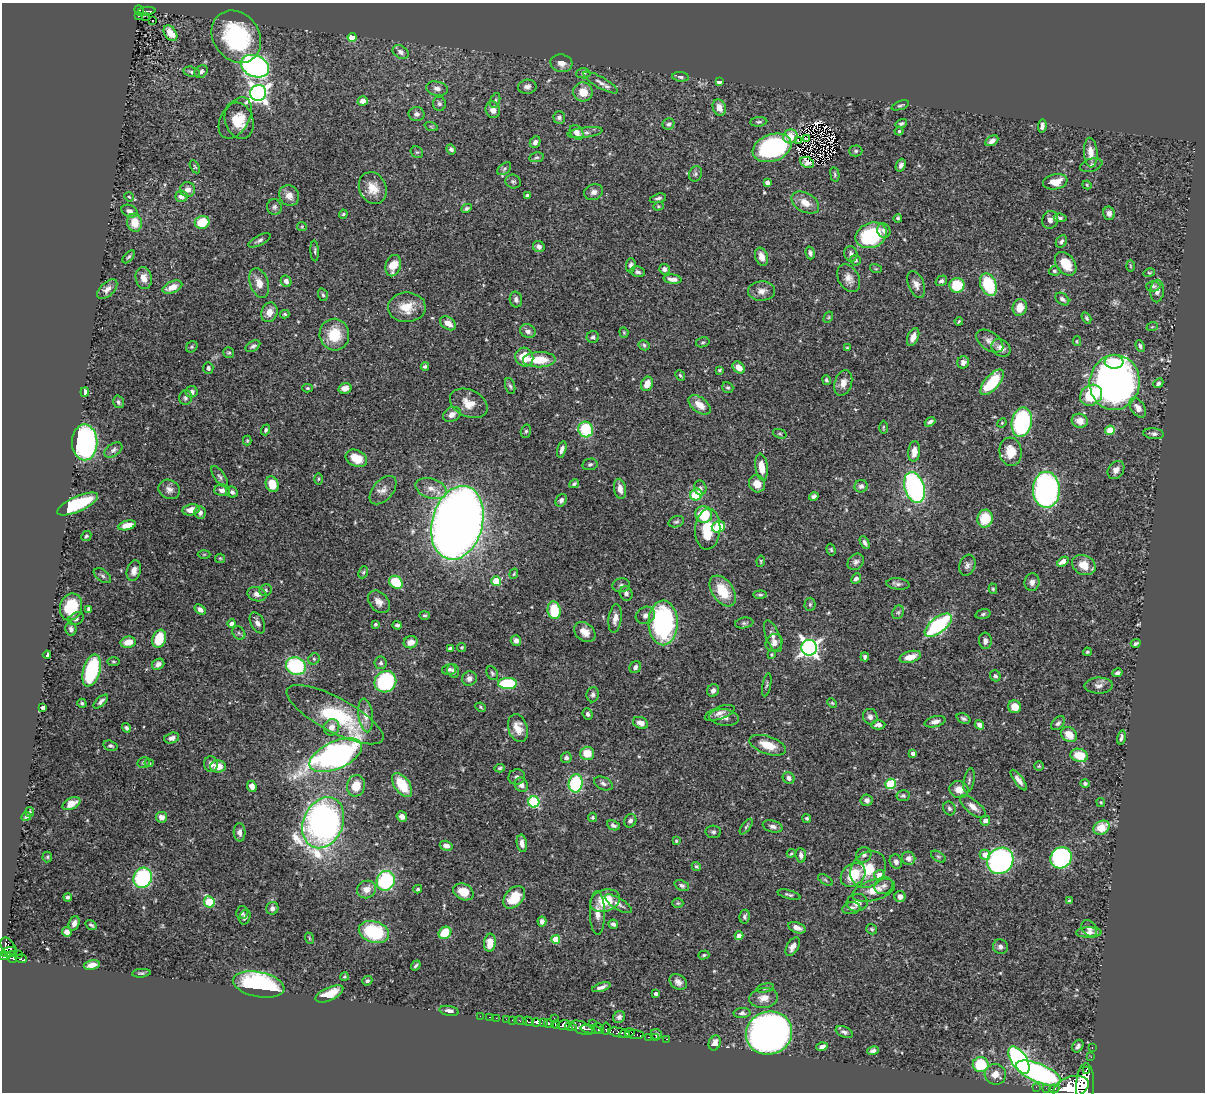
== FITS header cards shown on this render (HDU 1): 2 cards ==
NAXIS1  =                 1203
NAXIS2  =                 1090

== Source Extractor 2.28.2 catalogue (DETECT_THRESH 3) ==
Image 1203 x 1090 px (HDU 1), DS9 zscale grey, 1 PNG px = 1 image px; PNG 1207 x 1094 px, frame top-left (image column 1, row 1090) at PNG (2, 3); each listed source drawn as its Kron ellipse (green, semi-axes under 4 px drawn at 4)
Background 0.628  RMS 0.018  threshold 0.0535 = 3 sigma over >= 5 px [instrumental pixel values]
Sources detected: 537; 4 with non-positive FLUX_AUTO (blend fragments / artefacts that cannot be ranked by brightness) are neither listed nor drawn; of the other 533, the 500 brightest by FLUX_AUTO listed and drawn (33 fainter detections omitted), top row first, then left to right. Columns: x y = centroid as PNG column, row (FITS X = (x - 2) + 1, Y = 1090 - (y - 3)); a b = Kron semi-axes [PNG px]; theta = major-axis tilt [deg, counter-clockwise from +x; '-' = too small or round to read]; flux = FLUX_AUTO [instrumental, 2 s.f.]
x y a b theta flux
139 11 6 4 -68 79
147 11 9 3 5 140
138 16 3 2 - 14
145 16 3 2 - 8.7
152 21 3 2 - 1.9
170 33 9 5 -54 15
236 37 28 23 -53 130
352 37 4 4 - 32
401 52 9 6 -33 4.4
561 63 11 9 -13 7.5
255 66 15 10 -24 500
201 71 7 5 43 3.9
192 72 8 5 -13 3.5
583 73 7 5 3 2.3
680 77 8 4 -6 3.1
600 82 19 5 -30 7.2
719 82 4 4 - 3.7
527 87 9 7 9 5.1
437 89 11 7 -12 5.8
583 92 10 9 - 18
258 93 8 8 - 630
495 100 8 4 73 2.2
363 101 5 4 - 8.9
439 104 7 6 - 3.9
900 105 9 4 19 2.1
719 108 8 6 -72 10
493 110 8 7 - 8.9
417 114 8 7 - 4.5
559 117 6 6 - 3.1
235 118 22 13 59 18
239 121 18 14 -71 24
759 122 8 4 5 2.5
901 123 6 4 18 2.6
668 124 6 5 - 3.4
431 126 7 4 -19 1.8
1042 126 6 4 82 4.5
899 131 4 4 - 1.7
577 132 8 6 -50 8.2
585 132 17 5 7 5.2
790 136 7 7 - 5.2
806 139 3 2 - 1.4
798 141 4 3 - 3.8
992 141 7 4 30 5.6
535 142 6 5 - 5.1
772 148 20 13 19 190
451 149 5 4 - 3.4
856 151 6 5 - 2.4
417 152 6 5 - 2.2
1091 153 15 7 -87 12
536 157 7 4 9 2.2
807 162 7 5 -25 2.9
901 165 6 4 67 5.1
1091 165 11 6 17 4.5
195 167 7 4 -61 1.7
504 169 8 5 41 2.9
695 174 8 6 67 2.8
835 174 7 4 -81 2
513 181 8 7 - 2.7
767 182 4 4 - 5.4
1055 182 12 7 11 19
1087 185 4 4 - 1.4
373 188 16 13 -66 18
188 190 7 7 - 7.5
594 192 9 7 21 5.4
289 195 11 9 -55 9.3
527 195 4 3 - 2.5
181 196 6 6 - 9
129 197 5 4 - 1.4
658 198 8 4 15 3.1
805 203 15 9 -30 15
658 206 5 4 - 1.5
274 207 8 7 - 3.3
467 208 5 4 - 2.7
129 211 8 6 -22 4.6
1109 213 7 6 - 5.3
343 214 5 3 - 1.7
898 218 4 4 - 1.8
1060 218 6 4 -8 2.6
1050 220 9 8 - 6.6
202 222 7 6 - 34
135 223 9 7 -80 20
302 227 5 4 - 1.3
884 231 7 6 - 4.3
871 235 16 12 23 95
259 240 12 5 27 3.7
1061 242 7 5 55 3.2
539 247 6 5 - 5.5
315 251 10 3 -86 2.2
810 253 6 4 -75 3.4
851 254 8 6 -76 4.2
129 257 8 4 47 2.1
762 257 9 6 -70 12
855 260 5 5 - 1.9
1066 264 13 9 -52 27
631 265 7 5 84 3.6
393 266 11 7 73 20
1130 266 6 4 -88 1.4
664 269 5 5 - 4.6
876 269 6 4 -18 1.3
1054 271 6 4 -3 2
638 272 7 5 -13 3.5
1149 273 6 4 14 1.5
144 278 11 8 -78 10
849 278 15 10 -59 9.9
673 279 9 4 -6 6.5
286 281 6 5 - 5.2
941 281 6 5 - 3.3
259 283 15 9 -71 12
916 284 14 8 -68 7.5
957 285 7 7 - 44
988 285 12 8 -65 72
1153 286 7 5 1 2.4
172 287 10 5 23 13
107 289 12 6 44 6.5
762 291 13 9 1 8.7
1157 291 11 7 87 7
323 295 6 4 -72 2.3
516 299 8 6 -77 3.9
1062 299 8 5 -36 4.5
407 307 19 15 2 24
1020 307 8 7 - 16
269 312 10 8 69 9.8
285 314 5 3 - 1.7
828 317 6 4 61 1.5
1086 318 6 4 -58 2.2
959 321 4 3 - 1.4
448 323 9 6 -34 11
1152 327 6 3 18 1.3
528 331 8 6 -26 5.2
624 332 5 4 - 1.3
334 335 16 15 - 34
593 337 6 6 - 2.6
913 337 9 5 67 7.7
990 341 15 9 -35 8.4
1077 341 5 4 - 1.7
703 342 7 5 14 2.1
644 345 5 5 - 2.6
253 346 8 5 32 3.2
1140 346 6 4 -69 2.7
192 347 6 5 - 1.9
847 348 3 3 - 1.7
1001 348 10 8 -35 8.6
229 353 6 5 - 2
524 357 9 9 - 29
539 360 16 7 1 28
963 362 6 6 - 5.3
1114 362 9 7 -2 18
425 366 4 3 - 2.2
208 368 6 5 - 3.2
739 368 7 5 -40 11
719 370 3 3 - 1.7
680 375 6 3 -48 1.7
826 380 5 4 - 1.9
992 382 16 7 49 47
1115 382 28 25 84 610
843 383 13 8 72 9.9
1158 383 5 4 - 3.5
647 384 7 5 68 13
510 386 8 5 -73 2.6
308 388 5 4 - 1.6
345 388 6 5 - 9.8
728 388 6 5 - 2.2
85 392 5 4 - 7.4
192 392 6 5 - 6.9
1091 395 11 10 - 59
185 398 7 6 - 3.5
118 402 6 5 - 2.7
469 403 20 13 -25 18
699 405 13 7 -38 15
1138 408 11 7 -55 8
452 414 9 7 29 7.9
1080 421 8 7 - 12
930 422 6 4 38 3.4
1022 422 15 10 79 170
1002 423 5 4 - 1.4
883 427 7 3 90 1.4
266 430 5 4 - 2.1
586 430 8 7 - 56
1110 430 5 4 - 35
526 431 7 5 73 2.2
780 434 7 4 -18 1.7
1154 434 10 5 -6 4.3
247 440 5 4 - 1.4
85 442 18 12 -90 280
562 449 8 4 73 5.1
113 450 10 6 34 4
914 451 10 6 84 12
1011 452 14 11 -84 21
356 458 11 8 -27 20
590 464 7 5 11 2.4
762 467 13 6 -83 18
1116 470 10 7 52 6.8
220 477 12 5 -55 3.6
318 479 5 3 - 1.5
272 484 8 6 -70 22
574 484 5 3 - 2.6
757 484 9 8 - 16
861 486 6 6 - 4.3
700 488 7 6 - 3.9
914 488 16 9 -72 250
169 489 11 9 -26 6.9
431 489 16 10 -18 13
620 489 10 6 -80 8.9
222 490 8 5 -3 5.8
383 490 17 10 48 9.5
1046 490 18 13 -89 330
232 492 6 5 - 3.6
696 495 6 6 - 47
814 497 5 4 - 3.5
561 500 7 5 57 4.1
78 504 22 7 24 77
191 510 8 5 12 12
200 513 6 5 - 4.4
704 514 8 8 - 41
985 519 9 7 80 37
676 522 8 5 17 2.6
457 523 37 25 75 1800
127 525 9 4 14 14
718 527 7 5 15 34
708 529 20 12 85 36
86 536 5 4 - 2
865 542 6 4 -61 3.8
831 550 6 4 -73 1.8
204 554 6 4 1 1.6
220 558 5 4 - 1.6
761 561 6 4 82 1.4
856 562 9 7 46 4.1
1063 562 6 4 29 12
967 565 11 7 70 4.9
1084 565 12 9 -26 19
134 571 10 7 74 7.8
363 572 6 4 68 1.8
514 574 5 4 - 1.4
102 576 10 6 -37 3.4
856 578 5 4 - 3.8
496 581 5 4 - 49
396 582 7 6 - 42
1032 582 9 7 83 5.5
898 584 11 5 -6 3.9
621 585 9 7 6 4
993 589 5 4 - 1.8
266 590 6 5 - 2.5
723 591 17 10 -56 34
626 593 7 6 - 4.6
257 594 10 7 -16 6.6
760 595 6 3 5 2
379 602 13 9 -47 8.8
810 604 6 5 - 2.2
71 607 14 11 72 43
89 609 4 4 - 5.1
200 609 6 4 -38 4.7
554 610 9 6 -82 45
898 612 7 5 66 2.6
983 614 7 4 16 2.2
424 615 5 3 - 1.6
645 615 10 8 27 5.7
615 618 14 6 82 8.3
76 619 8 5 27 3.5
257 623 11 6 -64 5.6
663 623 22 14 -90 200
744 623 9 5 9 2.9
232 624 4 4 - 6.1
375 624 3 3 - 1.9
397 625 4 3 - 2.5
938 625 16 7 39 140
71 629 7 5 -78 3.7
585 632 12 9 -37 12
239 633 7 5 -47 3
773 636 17 7 -68 7.4
159 639 9 6 71 38
516 640 5 5 - 4.9
985 641 8 6 -85 5
128 642 8 5 9 15
411 642 7 6 - 8
774 643 9 8 - 6.7
1136 643 5 3 - 2.8
462 647 5 4 - 2.5
809 648 8 7 - 510
450 649 4 4 - 5.9
1087 652 4 3 - 1.6
771 654 4 4 - 1.5
47 655 4 3 - 5.8
865 657 4 4 - 3
910 657 11 5 15 14
314 659 6 5 - 2.3
113 662 6 3 -1 1.4
381 663 6 6 - 3.1
158 664 6 5 - 5.8
296 666 10 8 -26 99
635 667 6 5 - 4.6
449 669 7 5 15 3.2
92 670 16 8 74 100
453 671 7 5 -65 3.8
492 673 7 5 -62 2.3
1118 673 5 3 - 2.7
995 676 5 5 - 3
469 678 7 7 - 6
385 682 11 10 - 140
508 683 9 5 2 74
767 685 11 3 78 1.9
1099 686 14 8 1 6.4
713 690 6 5 - 4.8
593 695 8 6 84 3.4
101 701 9 4 45 4.1
82 703 5 4 - 2
832 703 5 4 - 1.4
43 707 4 3 - 4.7
481 707 5 4 - 1.5
1015 707 6 6 - 17
720 713 15 6 20 6.4
587 714 6 4 -66 3.3
335 715 54 17 -28 94
366 715 17 7 -83 9.8
724 717 15 8 -7 8.1
870 717 8 7 - 4.5
963 719 7 5 -23 2.9
935 722 10 5 14 6
640 723 8 5 -22 8.1
1058 723 8 5 45 3.6
878 725 7 4 1 4.5
979 725 5 4 - 5.7
332 727 8 7 - 8.8
126 728 5 4 - 2.8
518 728 14 9 -72 14
1069 735 8 7 - 18
1121 737 7 3 77 2.9
172 738 8 5 15 5.1
768 745 19 9 -19 20
110 746 7 5 -16 2.9
587 753 7 7 - 22
913 753 4 4 - 4.4
336 755 28 13 24 520
1079 755 9 6 -15 25
566 758 5 5 - 3.8
144 763 6 5 - 3.2
149 763 4 4 - 1.5
211 764 8 7 - 7
218 766 8 6 0 15
1039 766 5 5 - 1.5
500 768 5 4 - 1.9
517 777 8 7 - 4.1
789 778 6 5 - 4.5
969 780 12 5 79 3.5
1019 780 12 4 -54 6.4
576 783 9 7 81 81
603 784 10 6 -25 4.3
890 784 5 5 - 78
1085 784 5 4 - 2.3
402 785 13 7 -55 35
521 785 7 6 - 6.5
252 786 6 4 -68 7.8
356 786 11 9 77 20
959 790 10 8 -19 13
903 796 6 5 - 3.3
867 800 6 5 - 4.6
534 802 5 5 - 120
1101 802 5 4 - 1.4
71 804 9 5 26 14
973 807 16 7 -40 9.5
949 808 7 6 - 3
30 812 5 3 - 1.5
26 816 5 3 - 1.9
402 816 5 5 - 6.5
162 817 5 5 - 7.1
592 817 5 4 - 1.8
807 818 4 4 - 2.5
630 821 7 6 - 4
985 821 5 5 - 6.7
323 823 26 19 67 570
613 825 6 4 -26 3.1
773 826 10 6 -14 4.8
746 827 9 4 54 2.3
1101 828 8 6 30 24
240 832 9 6 -87 5.5
713 832 8 6 -5 2.8
676 841 4 4 - 1.3
522 843 9 5 -81 6.5
446 846 6 5 - 6.4
791 853 4 4 - 1.3
801 855 7 5 -84 4.6
864 855 8 7 - 4.4
985 855 5 5 - 11
47 857 5 5 - 1.5
938 857 8 4 -32 2.1
908 858 7 6 - 6.3
1061 858 11 10 - 150
1000 861 14 12 45 290
896 862 7 6 - 4.4
696 866 5 4 - 2.2
868 869 20 16 49 33
853 875 13 10 40 38
879 875 5 5 - 11
143 878 10 9 - 130
825 880 8 4 -33 1.9
386 881 10 9 - 130
682 885 7 5 -22 2.8
884 886 10 8 27 5
366 889 10 8 26 12
418 889 4 3 - 1.7
874 890 22 10 17 18
463 892 11 8 -26 18
789 895 12 4 -14 2.8
68 897 4 3 - 2.5
514 897 13 8 48 31
900 897 5 5 - 7.2
605 901 15 11 19 31
1069 901 3 3 - 1.9
209 902 6 5 - 66
678 903 5 4 - 1.7
857 903 10 8 8 9
618 904 15 5 -31 6.2
272 908 6 6 - 5.1
851 908 9 6 9 5.7
242 912 6 5 - 3.1
597 913 22 7 -89 11
245 917 8 5 72 3.9
745 917 7 5 79 3
542 922 5 4 - 4.8
74 923 7 5 71 4.7
613 924 5 4 - 3.3
91 925 6 3 -35 2
797 928 9 5 -21 7.5
1089 928 9 7 -50 5.2
872 929 6 5 - 2.1
67 932 5 4 - 7.4
374 932 15 10 -17 79
445 933 7 5 40 28
1089 933 13 5 0 5.2
739 936 4 4 - 12
309 938 6 3 -71 1.3
556 939 4 4 - 28
490 943 9 6 86 14
793 946 10 5 58 7.1
8 947 10 6 -61 370
1000 947 7 7 - 4.5
8 952 8 4 16 250
19 954 2 2 - 8.2
704 955 5 4 - 1.9
5 956 6 4 9 350
12 957 6 5 - 240
21 959 6 3 -19 130
92 965 8 5 10 9.8
416 966 5 2 - 2.2
141 973 9 4 5 2.5
344 977 4 4 - 1.6
367 981 5 4 - 2.2
678 982 9 7 -37 5.9
259 984 26 12 -11 170
601 987 9 4 18 5.1
765 988 9 4 12 2
329 994 15 6 24 22
655 994 3 3 - 3.1
764 998 14 10 7 10
449 1011 10 5 -10 4.7
742 1013 8 5 2 3.4
480 1016 2 2 - 4.3
489 1017 3 2 - 10
619 1017 6 5 - 4.2
496 1018 2 2 - 3.9
554 1018 2 2 - 9.7
506 1019 2 2 - 6.8
512 1020 2 2 - 6.2
520 1021 6 3 -14 27
528 1021 5 3 - 180
536 1023 4 3 - 310
543 1023 4 3 - 240
592 1023 2 2 - 15
549 1024 5 3 - 430
556 1024 4 3 - 270
564 1025 6 5 - 690
571 1027 6 3 -9 220
582 1028 12 6 -24 610
591 1029 11 3 -8 310
599 1029 6 4 -49 310
606 1029 6 3 84 180
844 1032 9 5 -24 3.7
619 1033 11 4 -12 520
627 1033 8 3 12 310
769 1033 23 21 22 900
656 1034 6 5 - 4.9
635 1035 9 4 -3 360
649 1037 3 2 - 23
655 1038 3 2 - 6.7
666 1039 2 2 - 9.6
715 1043 7 6 - 10
1078 1046 7 5 56 3.3
822 1047 5 4 - 6.6
1092 1048 3 2 - 13
873 1051 6 4 11 3.9
1091 1057 2 2 - 6.8
1019 1060 15 7 -57 310
981 1065 8 7 - 43
1086 1070 2 2 - 9300
1039 1073 24 9 -23 280
995 1074 11 10 - 11
1085 1084 20 9 87 3600
1036 1087 2 2 - 7.8
1071 1087 18 10 18 4400
1046 1088 2 2 - 8
1054 1089 5 3 - 140
At the frame edge (FLAGS 8, measured only in part): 2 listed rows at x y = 1085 1084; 1071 1087
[33 fainter detections neither listed nor drawn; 4 non-positive-flux detections neither listed nor drawn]